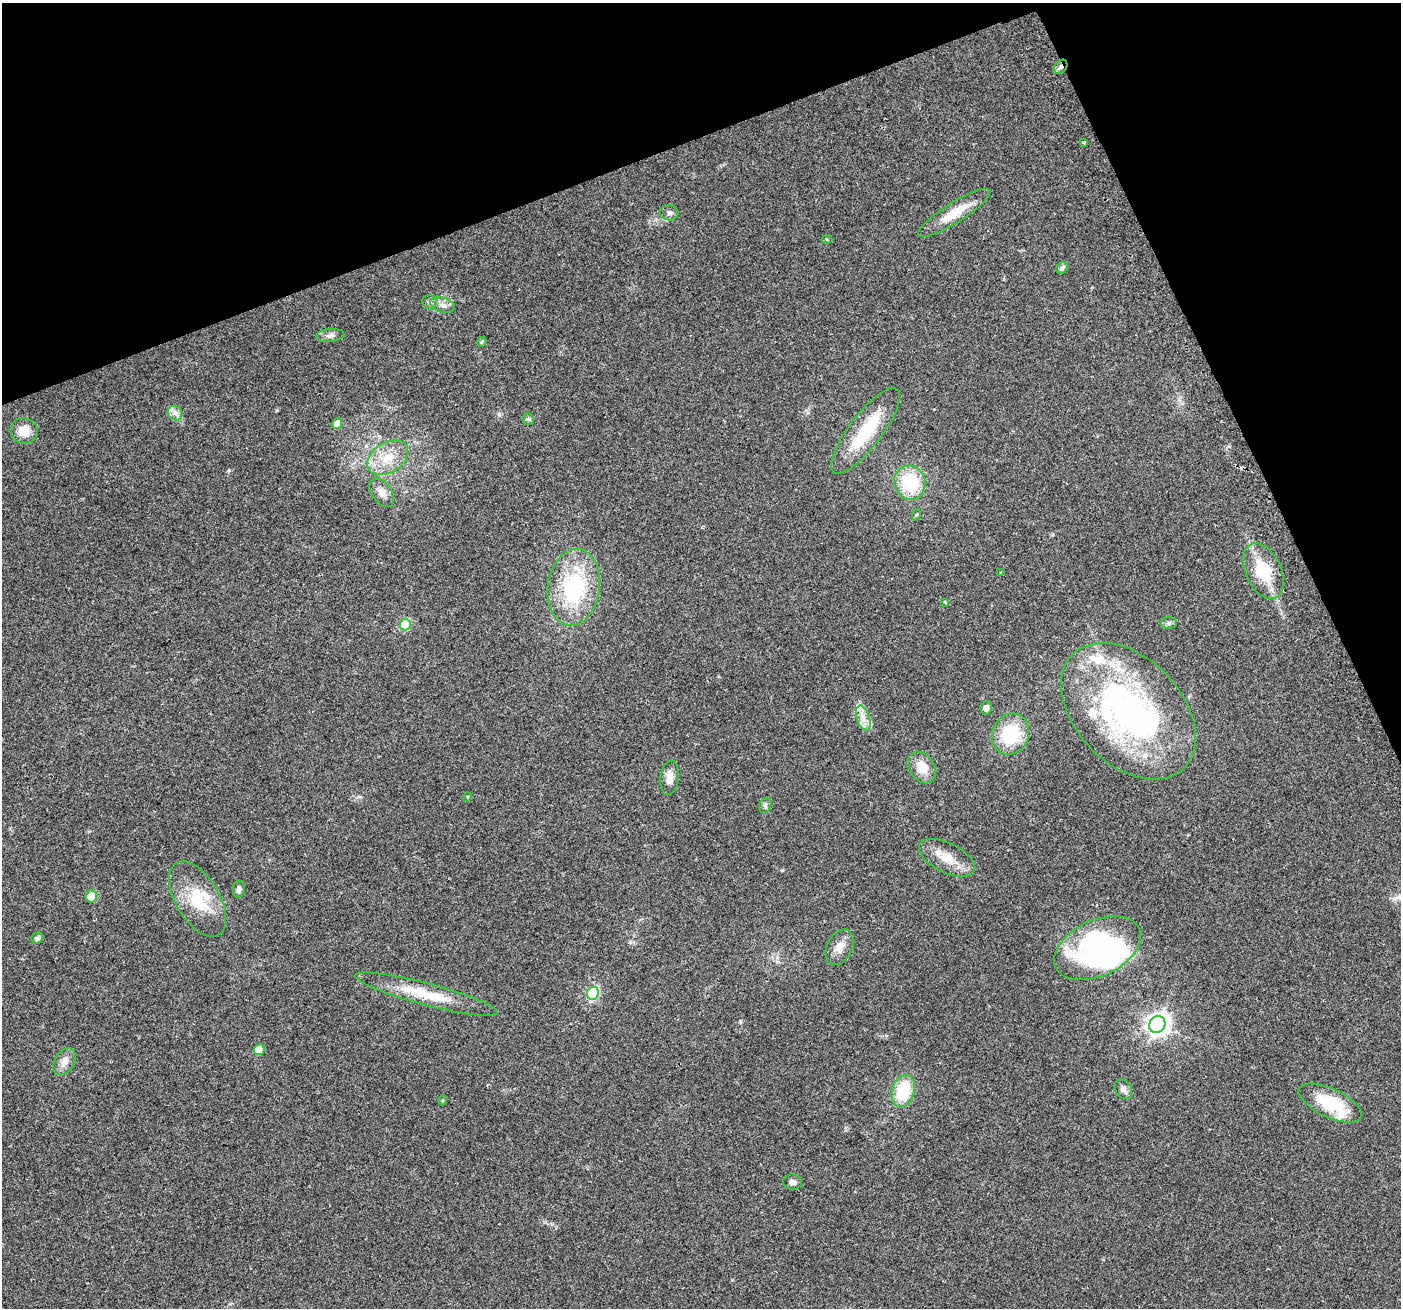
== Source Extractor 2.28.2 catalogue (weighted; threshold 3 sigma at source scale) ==
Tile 3 of 4 x 4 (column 3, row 1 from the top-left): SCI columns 2830-4228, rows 4019-5324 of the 5661 x 5476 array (HDU 1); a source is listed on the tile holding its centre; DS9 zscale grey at full resolution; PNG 1403 x 1310 px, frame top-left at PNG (2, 3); each listed source drawn as its Kron ellipse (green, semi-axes under 4 px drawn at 4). Shown black and unused: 19% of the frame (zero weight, under 2 of 3 exposures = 2% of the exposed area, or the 3 px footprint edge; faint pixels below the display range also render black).
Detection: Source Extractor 2.28.2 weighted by HDU 2 'WHT'; one run over the whole footprint, this tile lists its part. Background 0.0747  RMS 0.0095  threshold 0.0427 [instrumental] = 3 sigma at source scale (4.5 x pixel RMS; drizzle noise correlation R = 1.50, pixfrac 1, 0.0396/0.0396 arcsec/px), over >= 5 px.
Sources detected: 60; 4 inside a brighter object's white glare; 1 cosmic-ray / hot-pixel residue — neither listed nor drawn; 5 inside a brighter listed object's ellipse — not listed separately; the other 50 listed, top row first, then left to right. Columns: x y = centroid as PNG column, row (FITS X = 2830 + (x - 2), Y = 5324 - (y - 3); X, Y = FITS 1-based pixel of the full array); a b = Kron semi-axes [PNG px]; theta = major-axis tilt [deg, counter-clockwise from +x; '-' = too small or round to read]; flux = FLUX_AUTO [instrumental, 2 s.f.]
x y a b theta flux
1060 67 8 6 50 3
1084 142 3 3 - 4.1
669 213 9 7 -6 3.3
954 213 42 10 32 23
827 239 5 3 - 0.93
1062 268 6 5 - 3.6
429 302 7 7 - 2.8
442 305 12 7 -16 5.4
330 335 14 6 5 4.3
482 342 5 4 - 1.3
175 413 8 6 -45 4.2
528 419 6 6 - 1.5
337 423 5 5 - 8.7
24 431 13 13 - 14
865 431 52 16 53 52
388 458 22 15 33 23
910 483 17 15 -74 51
382 493 16 9 -55 7.9
916 515 6 3 71 0.94
1263 571 29 18 -65 38
1001 573 4 4 - 0.84
574 587 38 26 82 93
945 602 3 3 - 1.4
1169 623 8 6 3 2.4
405 625 6 5 - 52
986 708 7 5 77 4.1
1128 711 80 53 -46 290
863 718 13 6 -72 7
1010 734 21 18 64 47
922 767 17 12 -56 16
670 778 17 9 84 8.9
467 797 5 3 - 0.75
765 805 8 6 68 2.2
947 858 30 15 -26 19
239 889 8 6 81 2.9
91 896 6 5 - 16
198 899 42 22 -60 41
37 938 6 5 - 3
840 947 19 12 63 11
1098 948 46 28 25 170
593 993 6 6 - 91
427 994 74 11 -15 39
1157 1024 9 7 59 620
259 1050 5 5 - 18
64 1062 14 10 58 8
1123 1089 11 8 -57 4.7
903 1091 16 11 71 43
443 1100 5 3 - 0.96
1330 1103 34 14 -25 44
793 1182 9 7 -6 3.6
Overlapping masked pixels (flux is a lower limit): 1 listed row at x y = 1060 67
Unlisted compact peaks at least as high as the median listed source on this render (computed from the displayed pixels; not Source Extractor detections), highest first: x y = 229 470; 740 1022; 499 414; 1229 446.